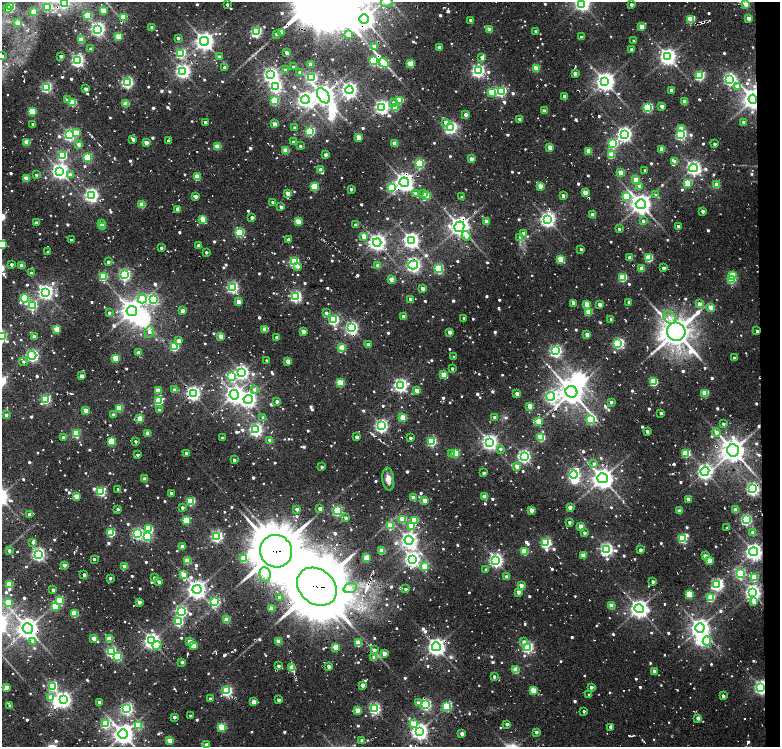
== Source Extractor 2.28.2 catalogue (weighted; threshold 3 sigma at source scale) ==
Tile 8 of 4 x 3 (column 4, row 2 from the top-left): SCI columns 4892-6447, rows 1500-2989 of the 6669 x 4479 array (HDU 1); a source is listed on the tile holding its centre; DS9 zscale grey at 2 x 2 block average (1 PNG px = mean of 2 x 2 image px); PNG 782 x 749 px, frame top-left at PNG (2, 2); each listed source drawn as its Kron ellipse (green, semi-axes under 4 px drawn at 4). Shown black and unused: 3% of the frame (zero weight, under 2 of 4 exposures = <1% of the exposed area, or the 3 px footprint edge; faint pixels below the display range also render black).
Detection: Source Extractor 2.28.2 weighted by HDU 2 'WHT'; one run over the whole footprint, this tile lists its part. Background 0.0642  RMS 0.016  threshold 0.0729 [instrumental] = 3 sigma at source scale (4.5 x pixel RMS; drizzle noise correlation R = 1.50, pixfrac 1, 0.0396/0.0396 arcsec/px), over >= 5 px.
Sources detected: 1006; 6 inside a brighter object's white glare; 10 cosmic-ray / hot-pixel residue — neither listed nor drawn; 3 inside a brighter listed object's ellipse — not listed separately; of the other 987, all 500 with FLUX_AUTO >= 11.4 (the completeness limit of this list) listed and drawn (487 fainter detections not listed), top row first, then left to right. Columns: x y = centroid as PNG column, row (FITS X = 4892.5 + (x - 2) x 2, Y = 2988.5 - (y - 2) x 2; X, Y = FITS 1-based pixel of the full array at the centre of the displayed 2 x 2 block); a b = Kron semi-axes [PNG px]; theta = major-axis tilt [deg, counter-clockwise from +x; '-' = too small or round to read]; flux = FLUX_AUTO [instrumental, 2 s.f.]
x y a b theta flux
387 2 6 5 - 51
64 3 3 3 - 270
582 3 4 4 - 1600
631 4 2 2 - 18
746 4 3 3 - 43
227 5 2 2 - 13
11 7 3 3 - 280
48 7 3 3 - 140
7 8 3 3 - 14
103 10 3 2 - 76
34 12 3 2 - 97
88 16 3 3 - 220
123 17 4 3 - 96
749 18 3 2 - 42
364 19 5 5 - 3200
691 19 3 3 - 190
471 20 2 2 - 13
18 23 3 2 - 34
152 27 2 2 - 23
641 27 3 2 - 66
98 29 4 4 - 1200
489 30 3 2 - 66
536 31 2 2 - 21
256 32 4 3 - 530
281 33 3 3 - 30
277 34 3 2 - 17
348 35 4 3 - 25
118 37 3 3 - 130
581 37 2 2 - 14
178 38 2 2 - 17
81 40 3 3 - 78
204 41 4 4 - 2500
634 41 2 2 - 14
374 46 3 3 - 24
439 47 2 2 - 31
91 49 2 2 - 16
631 50 2 2 - 21
181 53 3 3 - 430
287 53 2 2 - 34
2 56 2 2 - 31
61 56 2 2 - 22
219 57 3 2 - 13
482 57 3 2 - 27
668 57 4 4 - 1800
77 60 4 3 - 940
373 61 3 3 - 350
384 63 5 3 - 270
310 64 3 2 - 56
410 64 3 3 - 130
293 67 2 2 - 12
224 68 2 2 - 18
536 68 3 3 - 100
285 70 2 2 - 16
183 71 4 4 - 1200
478 71 4 3 - 910
300 73 3 2 - 21
575 74 2 2 - 31
271 75 4 4 - 1400
700 76 3 3 - 420
312 78 4 3 - 400
729 79 4 4 - 840
127 82 3 3 - 690
605 82 4 4 - 2600
276 86 4 4 - 860
738 86 4 4 - 30
46 87 3 3 - 560
86 89 2 2 - 25
349 90 4 4 - 1500
671 90 2 2 - 28
501 91 3 3 - 450
492 92 3 3 - 130
323 96 8 5 -55 3400
564 96 2 2 - 25
305 99 4 4 - 1600
753 99 4 4 - 3500
67 100 3 2 - 24
400 100 3 3 - 120
275 101 3 3 - 250
73 102 3 3 - 190
684 102 3 2 - 68
394 103 3 3 - 30
126 104 3 2 - 87
662 106 2 2 - 40
382 107 4 4 - 1200
647 107 4 3 - 330
395 108 3 3 - 110
32 111 3 3 - 170
544 111 2 2 - 30
466 115 2 2 - 35
520 119 3 2 - 21
205 122 2 2 - 16
446 122 4 3 - 21
744 122 3 2 - 14
33 124 2 2 - 19
274 124 3 2 - 40
451 127 4 3 - 800
294 128 2 2 - 12
681 129 3 3 - 57
310 131 3 3 - 360
77 133 3 3 - 69
624 134 4 4 - 1300
69 135 3 3 - 730
681 135 3 3 - 530
358 137 3 2 - 84
133 139 4 2 - 23
168 141 2 2 - 15
27 142 3 2 - 100
146 142 3 2 - 47
293 142 2 2 - 20
395 143 3 2 - 73
79 144 3 3 - 24
613 144 3 3 - 360
715 144 2 2 - 14
217 146 3 3 - 96
300 146 2 2 - 12
550 147 3 2 - 67
662 149 3 2 - 58
286 151 3 2 - 100
588 151 3 2 - 76
325 155 3 2 - 22
611 155 3 3 - 110
62 156 3 3 - 340
88 157 3 3 - 250
471 159 3 2 - 38
675 162 2 2 - 31
419 163 3 3 - 330
693 168 4 4 - 1200
321 170 3 2 - 42
645 170 2 2 - 12
60 171 4 4 - 1700
621 173 3 3 - 91
36 175 2 2 - 12
70 175 3 3 - 34
197 177 3 2 - 99
26 178 2 2 - 75
636 180 3 3 - 82
404 182 4 4 - 2400
688 183 3 3 - 150
717 185 3 3 - 80
540 186 3 2 - 61
640 186 3 3 - 24
314 187 3 3 - 200
392 188 3 3 - 190
351 189 2 2 - 18
585 192 3 2 - 67
288 193 3 2 - 50
416 193 3 3 - 19
424 194 3 3 - 22
91 195 4 4 - 1100
656 195 3 3 - 12
196 196 2 2 - 27
427 196 3 3 - 130
563 196 2 2 - 25
627 196 4 3 - 180
462 197 2 2 - 16
273 202 2 2 - 34
641 204 5 5 - 3300
142 205 3 3 - 91
281 207 2 2 - 19
178 209 2 2 - 44
703 211 2 2 - 20
592 215 3 2 - 72
252 218 2 2 - 22
203 219 3 3 - 110
548 219 4 4 - 1500
298 221 3 2 - 96
643 221 3 3 - 11
486 222 2 2 - 41
36 223 2 2 - 28
102 224 3 2 - 51
356 225 2 2 - 18
102 226 2 2 - 46
678 226 2 2 - 16
459 227 5 5 - 2800
619 229 2 2 - 12
240 233 3 3 - 320
523 233 3 3 - 12
363 236 3 2 - 56
466 236 5 3 - 45
520 237 3 3 - 20
288 239 2 2 - 16
71 240 2 2 - 14
411 240 4 4 - 1600
377 242 4 4 - 1900
2 244 3 3 - 130
199 245 2 2 - 24
161 248 2 2 - 13
581 249 2 2 - 12
48 252 2 2 - 14
206 252 2 2 - 13
630 258 3 2 - 37
649 258 3 3 - 190
561 259 3 3 - 140
108 262 2 2 - 17
294 262 3 3 - 400
11 264 2 2 - 16
22 265 3 2 - 43
413 265 5 4 - 1100
298 266 3 3 - 17
378 266 2 2 - 39
663 268 3 2 - 17
439 269 3 3 - 370
641 269 3 2 - 53
31 273 3 3 - 12
125 275 3 3 - 760
732 275 3 3 - 120
103 276 3 3 - 270
623 278 3 3 - 220
391 279 3 2 - 45
731 279 3 3 - 260
233 287 3 3 - 620
422 289 2 2 - 52
45 292 4 4 - 1400
295 296 3 3 - 660
24 298 4 4 - 240
142 299 4 4 - 350
410 299 3 2 - 17
153 300 3 3 - 350
238 302 3 2 - 51
573 303 3 2 - 18
629 303 2 2 - 24
587 304 3 2 - 76
600 304 3 2 - 41
699 304 3 2 - 46
32 305 3 3 - 400
711 308 3 3 - 110
132 311 5 5 - 3500
182 311 2 2 - 41
588 312 3 3 - 120
109 313 2 2 - 12
326 313 3 3 - 12
403 317 2 2 - 20
670 317 7 5 -49 24
464 318 2 2 - 17
611 319 2 2 - 15
334 320 3 3 - 490
352 328 4 4 - 850
57 329 3 3 - 100
265 329 3 2 - 69
303 331 3 2 - 47
757 331 2 2 - 12
149 332 6 4 71 16
450 332 2 2 - 42
676 332 9 9 - 7500
587 334 2 2 - 36
221 336 3 2 - 79
2 337 3 3 - 410
34 337 2 2 - 29
277 337 2 2 - 20
179 341 3 2 - 44
368 344 3 3 - 16
617 344 3 3 - 320
175 346 3 3 - 300
342 348 3 3 - 140
555 351 4 3 - 830
139 352 3 2 - 29
32 355 4 3 - 740
454 357 2 2 - 24
116 358 3 3 - 150
734 358 2 2 - 20
267 361 2 2 - 14
288 361 3 2 - 63
24 362 4 3 - 12
452 369 2 2 - 13
242 372 4 4 - 1100
444 375 3 3 - 110
82 376 2 2 - 41
231 376 4 3 - 220
654 382 3 3 - 230
340 383 3 3 - 180
400 385 4 4 - 1100
254 389 4 4 - 15
158 390 3 2 - 88
175 390 2 2 - 38
417 390 3 2 - 58
571 392 6 5 - 4500
193 393 4 4 - 1300
705 393 3 3 - 150
517 394 2 2 - 39
234 395 4 4 - 2100
551 397 4 4 - 730
46 399 4 3 - 380
248 399 4 4 - 1500
159 401 3 3 - 240
277 401 3 2 - 17
611 402 2 2 - 18
530 406 3 2 - 79
119 408 3 3 - 130
85 410 3 2 - 56
159 410 3 3 - 14
661 413 2 2 - 14
6 415 2 2 - 18
113 415 3 2 - 16
494 417 2 2 - 16
263 418 3 3 - 14
403 418 3 3 - 120
140 419 3 3 - 110
591 419 3 3 - 400
539 422 3 3 - 110
723 424 2 2 - 13
381 426 4 4 - 970
256 430 4 3 - 900
647 431 2 2 - 21
716 432 4 3 - 24
76 433 3 3 - 220
148 433 3 2 - 62
64 437 2 2 - 23
357 437 3 2 - 30
541 437 3 3 - 170
222 438 2 2 - 13
410 438 2 2 - 15
270 440 3 2 - 54
112 441 3 3 - 200
136 441 2 2 - 12
432 441 3 3 - 370
490 442 4 4 - 1500
500 449 3 2 - 15
733 450 6 5 - 4600
186 453 2 2 - 19
455 453 3 3 - 200
686 453 3 3 - 210
452 454 3 3 - 14
138 455 2 2 - 13
524 456 4 3 - 940
234 460 2 2 - 17
594 464 4 3 - 13
517 466 3 2 - 41
322 467 2 2 - 12
705 471 5 4 - 1500
484 473 3 2 - 19
574 474 4 3 - 750
602 478 5 5 - 3700
145 479 2 2 - 46
388 479 11 6 -83 31
118 489 2 2 - 13
753 489 3 3 - 930
101 491 3 3 - 390
171 493 2 2 - 14
76 496 3 2 - 58
413 497 3 2 - 29
485 497 3 2 - 63
688 499 3 2 - 46
425 500 2 2 - 77
191 501 3 3 - 270
182 507 2 2 - 13
570 507 2 2 - 38
320 508 2 2 - 26
118 509 3 2 - 13
297 509 2 2 - 24
531 510 3 2 - 66
736 510 3 2 - 51
337 511 3 3 - 450
680 511 3 2 - 37
30 514 2 2 - 34
346 518 2 2 - 14
402 519 3 3 - 150
186 520 3 3 - 190
414 520 3 3 - 140
746 520 3 3 - 590
569 522 2 2 - 13
390 526 3 3 - 120
411 526 3 3 - 110
581 526 3 2 - 82
727 528 2 2 - 16
149 529 3 3 - 210
111 533 3 3 - 230
584 533 3 3 - 11
753 533 3 2 - 49
137 534 3 3 - 530
147 536 3 3 - 350
217 536 3 3 - 690
682 538 4 3 - 330
409 540 4 4 - 1900
33 542 3 3 - 11
546 543 4 3 - 490
182 546 3 2 - 49
606 549 4 4 - 860
640 550 2 2 - 22
9 551 2 2 - 22
276 551 16 16 - 16000
382 551 3 2 - 88
524 551 3 3 - 140
753 552 4 4 - 1900
38 554 4 3 - 1000
583 555 3 2 - 68
705 556 3 2 - 56
367 558 3 3 - 120
94 559 2 2 - 12
244 559 3 3 - 130
412 559 4 4 - 1400
496 560 4 4 - 1200
709 560 3 2 - 78
187 561 3 3 - 110
64 565 2 2 - 30
425 566 3 3 - 130
125 567 3 2 - 51
486 569 3 3 - 12
183 574 3 2 - 67
740 574 3 3 - 440
84 575 2 2 - 15
265 575 7 5 -84 23
506 577 3 3 - 19
110 578 2 2 - 16
155 578 2 2 - 24
754 578 3 3 - 150
159 582 2 2 - 17
653 582 2 2 - 17
9 585 3 3 - 150
717 585 4 3 - 770
521 586 2 2 - 40
317 587 21 17 -39 24000
350 588 7 5 19 19
197 589 4 4 - 2500
406 589 2 2 - 13
53 590 2 2 - 20
518 592 2 2 - 36
753 593 4 4 - 1300
689 594 3 3 - 160
279 597 2 2 - 14
711 598 3 3 - 180
60 600 3 3 - 180
8 602 3 3 - 93
139 602 2 2 - 41
215 602 3 3 - 340
754 602 4 3 - 25
55 606 3 3 - 170
612 606 3 3 - 86
272 608 3 2 - 65
639 609 5 4 - 2500
181 611 3 3 - 550
75 614 3 3 - 170
227 620 3 2 - 83
179 622 3 3 - 350
28 628 5 5 - 3200
700 628 4 4 - 2500
94 638 3 2 - 57
109 639 3 3 - 91
33 641 3 3 - 34
152 641 4 4 - 1600
190 641 3 2 - 44
707 641 4 3 - 67
279 642 2 2 - 77
524 642 4 3 - 16
358 643 3 3 - 140
157 645 4 4 - 51
194 646 3 2 - 61
336 647 3 3 - 110
436 647 4 4 - 2100
528 647 3 3 - 600
374 650 3 3 - 20
111 651 3 3 - 490
384 653 3 2 - 48
118 657 3 3 - 250
374 658 3 2 - 51
182 662 2 2 - 23
279 666 3 2 - 13
329 666 2 2 - 28
292 668 3 3 - 120
516 670 3 3 - 130
654 671 2 2 - 46
494 677 2 2 - 14
363 685 2 2 - 37
52 686 3 3 - 350
7 687 3 2 - 50
591 687 2 2 - 21
761 687 4 3 - 1200
533 690 3 3 - 98
227 691 3 3 - 530
589 695 2 2 - 16
723 696 2 2 - 27
51 697 4 3 - 52
63 699 4 4 - 1500
210 699 2 2 - 19
279 700 2 2 - 23
99 702 3 2 - 17
254 702 3 2 - 57
418 703 3 3 - 25
426 705 3 3 - 470
10 706 2 2 - 13
447 706 3 3 - 350
375 708 3 3 - 680
127 709 4 3 - 690
357 710 3 3 - 79
584 711 2 2 - 12
191 716 2 2 - 17
174 717 2 2 - 18
698 718 2 2 - 39
105 724 3 3 - 290
413 724 4 3 - 87
507 724 2 2 - 18
138 725 3 3 - 170
222 727 3 3 - 220
610 727 2 2 - 14
419 731 4 4 - 1800
536 732 3 2 - 14
123 734 5 5 - 3100
462 734 2 2 - 28
170 740 3 3 - 89
362 741 3 3 - 14
207 745 2 2 - 33
Overlapping masked pixels (flux is a lower limit): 25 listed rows (the first 20) at x y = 123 17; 364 19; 384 63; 127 82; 753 99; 404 182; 392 188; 459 227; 413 265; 391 279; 352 328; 57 329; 757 331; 24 362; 733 450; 753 489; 276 551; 412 559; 84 575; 317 587
Isophote crosses this tile's border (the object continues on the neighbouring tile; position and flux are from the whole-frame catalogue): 7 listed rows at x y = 387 2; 64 3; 582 3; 2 56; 2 244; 2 337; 207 745